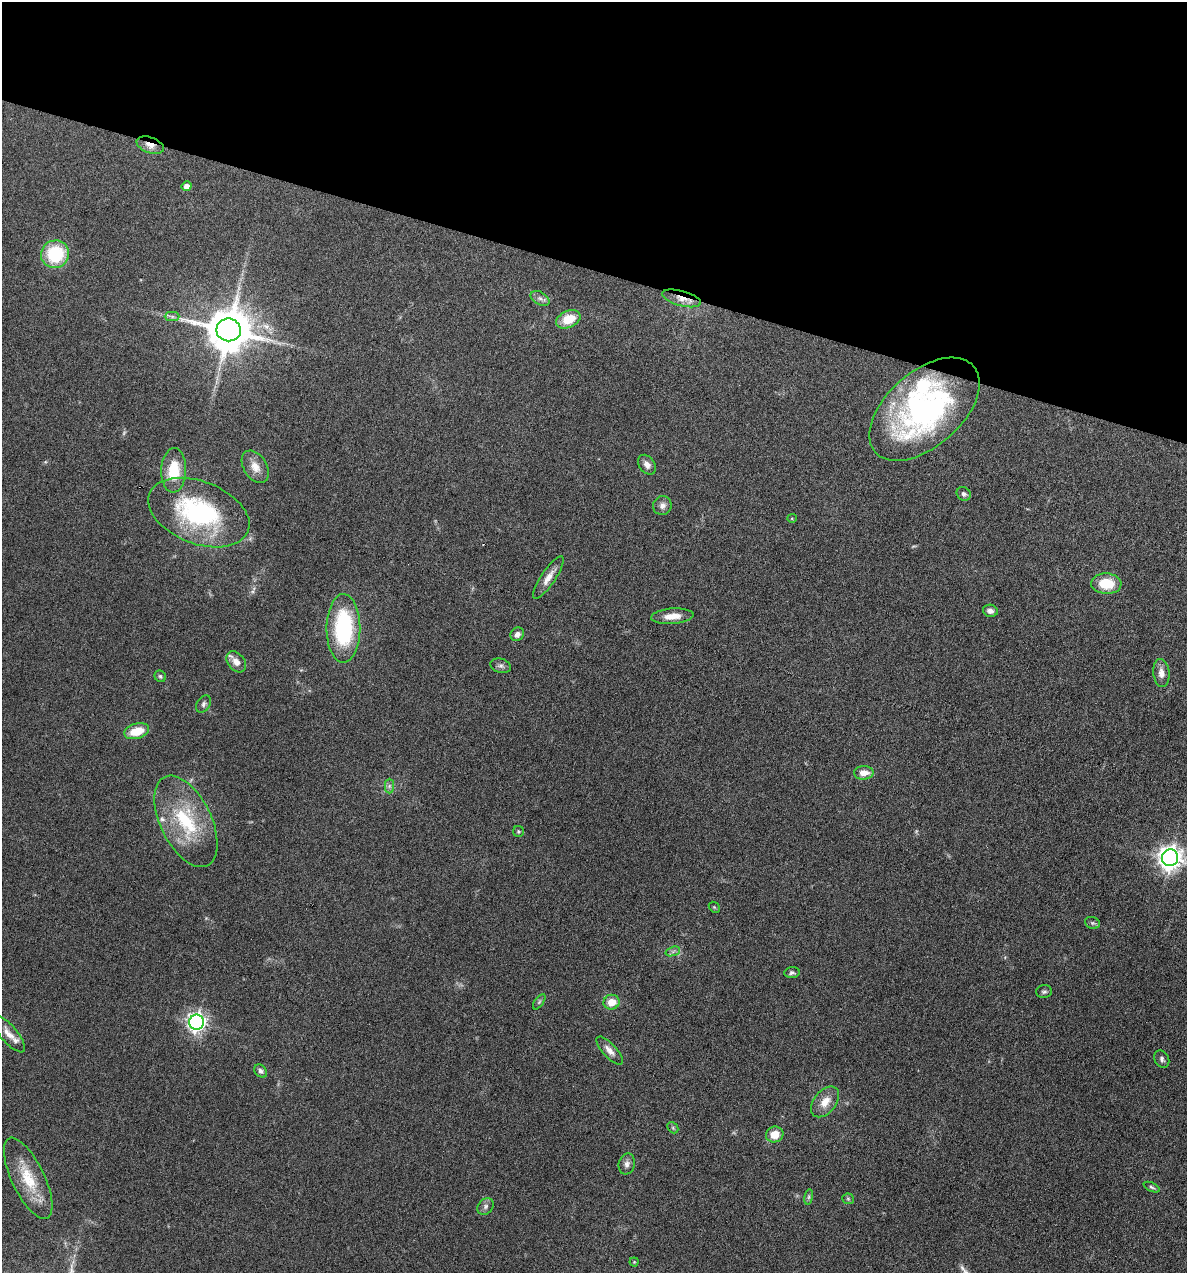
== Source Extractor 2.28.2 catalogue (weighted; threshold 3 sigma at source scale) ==
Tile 2 of 4 x 4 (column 2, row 1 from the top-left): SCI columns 1307-2491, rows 3815-5085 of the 5105 x 5085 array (HDU 1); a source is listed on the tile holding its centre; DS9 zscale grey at full resolution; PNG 1189 x 1275 px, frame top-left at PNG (2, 2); each listed source drawn as its Kron ellipse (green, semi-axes under 4 px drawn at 4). Shown black and unused: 21% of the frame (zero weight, under 4 of 8 exposures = <1% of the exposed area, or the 3 px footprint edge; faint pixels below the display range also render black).
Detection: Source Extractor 2.28.2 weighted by HDU 2 'WHT'; one run over the whole footprint, this tile lists its part. Background 0.189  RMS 0.0062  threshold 0.0253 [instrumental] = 3 sigma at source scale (4.09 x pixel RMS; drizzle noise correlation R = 1.36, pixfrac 0.8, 0.05/0.05 arcsec/px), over >= 5 px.
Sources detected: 59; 1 too faint to see at this stretch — neither listed nor drawn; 3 inside a brighter listed object's ellipse — not listed separately; the other 55 listed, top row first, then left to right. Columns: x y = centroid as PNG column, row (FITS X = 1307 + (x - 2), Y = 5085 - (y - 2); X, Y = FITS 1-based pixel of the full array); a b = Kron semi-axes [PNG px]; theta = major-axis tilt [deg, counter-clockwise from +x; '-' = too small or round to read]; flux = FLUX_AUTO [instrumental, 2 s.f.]
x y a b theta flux
150 145 14 8 -20 4.9
186 186 5 5 - 3.8
55 254 14 13 - 34
540 298 10 6 -30 2.1
682 298 20 7 -15 6.4
172 317 7 4 -1 1.4
568 319 13 8 24 13
229 330 12 11 - 2500
924 409 65 37 41 150
647 465 11 7 -54 3.2
255 467 18 11 -57 6.3
174 470 22 12 88 19
964 494 7 6 - 1.6
662 506 9 9 - 3
199 513 53 31 -21 82
792 518 5 4 - 0.61
548 577 25 7 56 5.8
1106 584 15 10 -3 17
990 611 7 6 - 2.6
672 616 21 7 4 6.8
343 628 34 17 90 60
517 634 7 6 - 2.7
236 662 12 8 -49 4.8
501 666 10 7 -15 1.9
1161 673 14 8 -84 4.4
160 676 6 5 - 1.2
204 704 9 6 58 1.7
137 731 13 7 16 13
864 773 10 6 1 5.6
389 786 7 4 90 1.4
186 821 49 25 -64 42
518 831 5 5 - 0.97
1170 858 8 8 - 500
714 907 6 4 -44 0.72
1092 923 7 5 -19 1.2
673 951 7 4 19 1.6
792 973 8 5 7 1.4
1044 992 8 6 2 1.4
539 1002 9 4 55 1
611 1002 8 7 - 7.6
197 1022 7 7 - 260
9 1034 23 8 -50 5.6
610 1051 18 6 -47 3.9
1162 1059 9 7 -61 1.7
261 1071 7 5 -47 1.7
825 1102 18 11 51 7.8
673 1128 6 4 -47 0.91
775 1134 9 8 - 8.6
627 1164 10 8 76 2.7
28 1178 44 16 -64 22
1152 1187 8 4 -25 1.2
809 1197 8 4 81 1.1
848 1199 5 5 - 0.87
486 1206 9 7 47 2.1
634 1262 4 4 - 0.58
Overlapping masked pixels (flux is a lower limit): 2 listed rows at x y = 150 145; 682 298